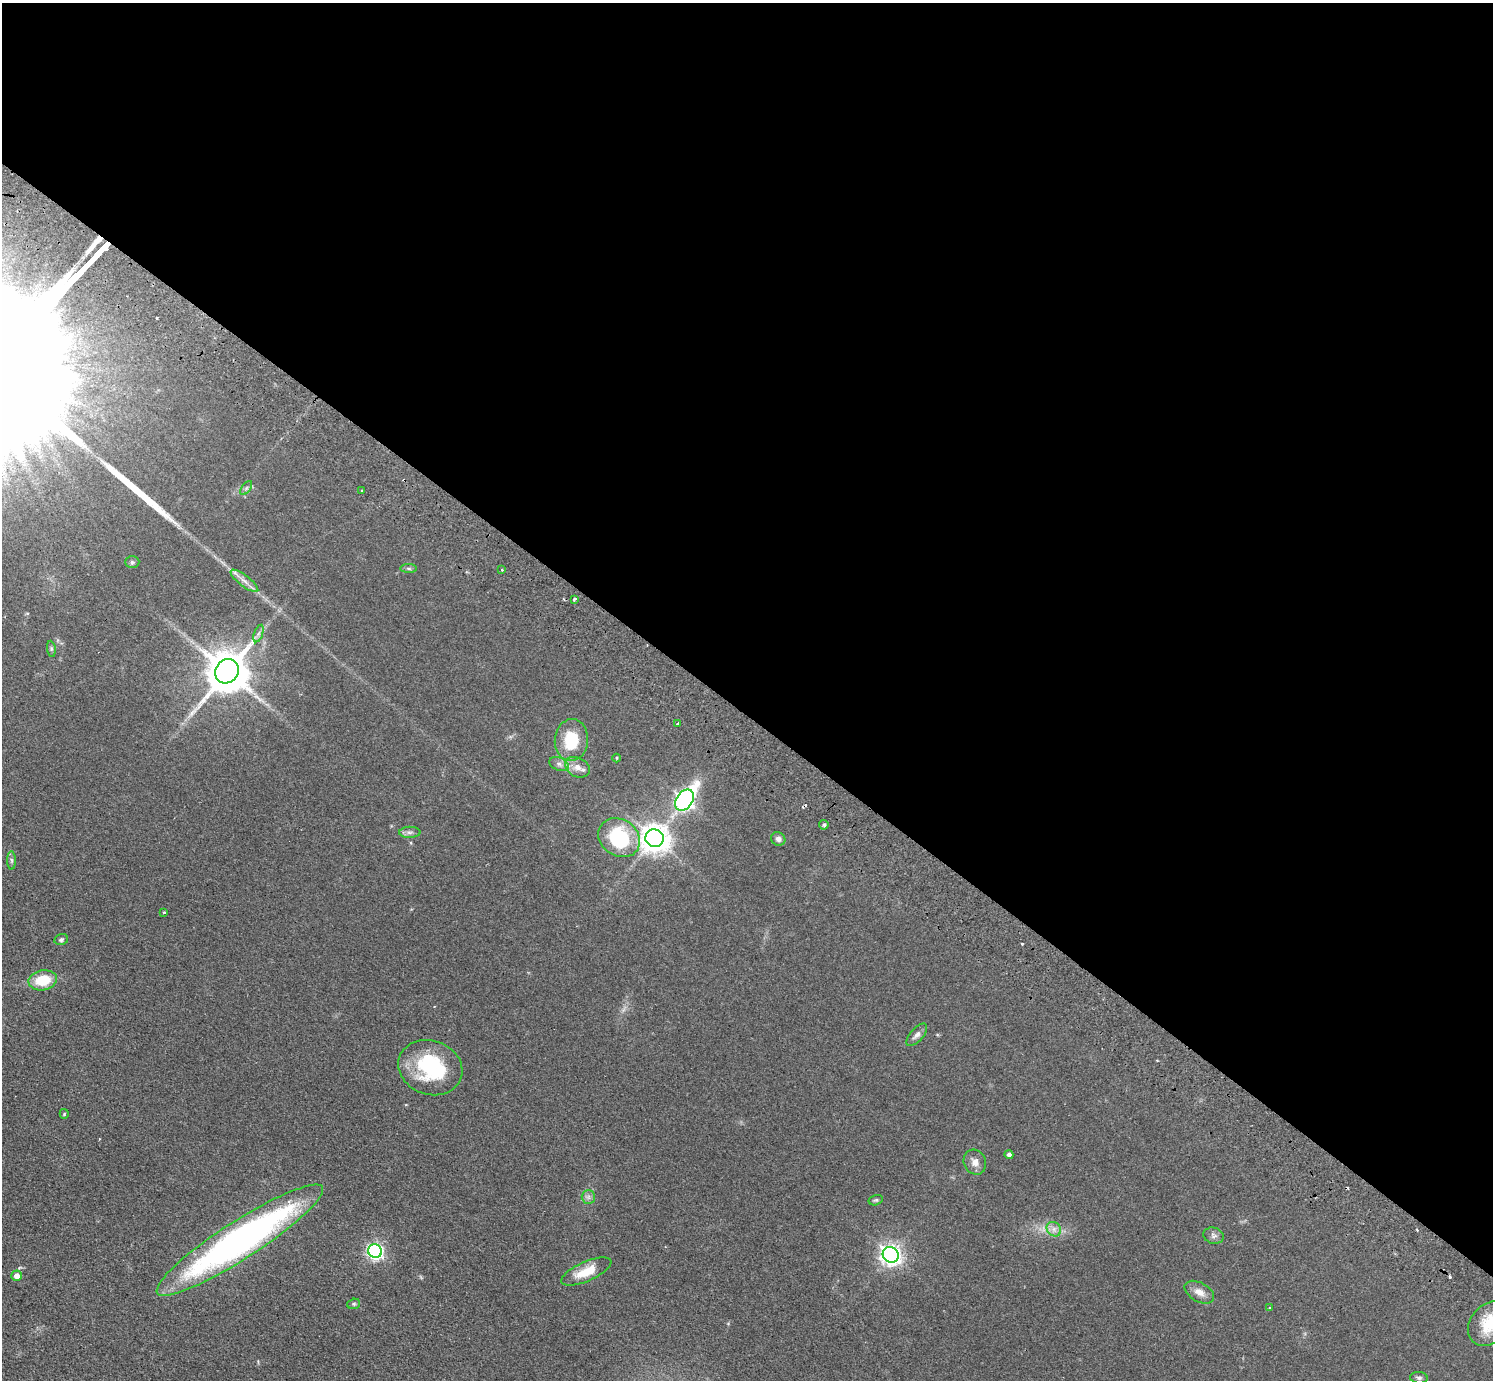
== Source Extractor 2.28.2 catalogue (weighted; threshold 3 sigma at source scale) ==
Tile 3 of 4 x 4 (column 3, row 1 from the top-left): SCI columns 3022-4512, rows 4336-5713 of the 6042 x 6058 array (HDU 1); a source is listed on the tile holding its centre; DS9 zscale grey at full resolution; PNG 1495 x 1382 px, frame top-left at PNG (2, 3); each listed source drawn as its Kron ellipse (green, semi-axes under 4 px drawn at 4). Shown black and unused: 52% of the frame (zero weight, under 2 of 3 exposures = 3% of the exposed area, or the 3 px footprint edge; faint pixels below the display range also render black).
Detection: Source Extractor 2.28.2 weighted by HDU 2 'WHT'; one run over the whole footprint, this tile lists its part. Background 0.0829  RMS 0.0076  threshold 0.0344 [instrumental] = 3 sigma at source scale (4.5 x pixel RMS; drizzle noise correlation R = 1.50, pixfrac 1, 0.05/0.05 arcsec/px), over >= 5 px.
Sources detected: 53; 1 too faint to see at this stretch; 1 inside a brighter object's white glare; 6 cosmic-ray / hot-pixel residue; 1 long thin detection or spike segment (spike, bleed or trail) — neither listed nor drawn; the other 44 listed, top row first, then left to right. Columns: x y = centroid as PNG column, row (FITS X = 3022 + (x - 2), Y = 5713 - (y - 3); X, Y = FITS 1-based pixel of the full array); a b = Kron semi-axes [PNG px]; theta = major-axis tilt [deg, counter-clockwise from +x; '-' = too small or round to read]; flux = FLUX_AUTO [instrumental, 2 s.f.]
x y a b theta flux
246 488 8 4 53 1.5
362 491 3 3 - 2.2
132 562 7 6 - 1.6
409 568 8 4 -1 1.4
502 570 4 3 - 0.71
244 581 17 5 -37 4.8
574 599 4 3 - 5.2
258 633 9 4 71 2.1
51 649 8 4 -82 1.3
227 671 13 11 53 2900
678 723 3 3 - 1.8
571 740 21 16 86 29
617 758 4 3 - 0.55
559 764 10 6 -21 3.1
577 767 13 9 -29 6.8
684 800 11 8 55 290
824 825 5 4 - 1.5
410 832 11 5 1 2.6
619 838 22 18 -34 60
654 838 9 9 - 990
778 839 7 6 - 3.2
11 860 9 4 -89 1.6
164 912 3 3 - 0.95
61 939 7 5 16 1.8
43 980 14 10 10 22
917 1035 14 6 49 3.5
430 1068 33 27 -20 58
64 1114 5 4 - 0.87
1009 1155 4 4 - 2.4
975 1162 13 11 -64 5.5
588 1197 7 6 - 2.4
876 1200 7 5 15 1.3
1054 1229 8 6 -46 3.5
1213 1236 10 8 -16 2.8
240 1240 98 19 33 310
375 1251 7 6 - 220
891 1255 8 7 - 430
586 1271 27 9 24 17
16 1276 5 5 - 5.3
1199 1292 16 9 -29 6.3
354 1304 6 5 - 1.4
1269 1308 3 2 - 0.69
1490 1323 25 19 46 24
1419 1378 9 5 -6 2
Isophote crosses this tile's border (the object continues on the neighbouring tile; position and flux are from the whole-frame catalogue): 1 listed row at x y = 1490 1323
Unlisted compact peaks at least as high as the median listed source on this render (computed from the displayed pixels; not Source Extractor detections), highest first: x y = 1022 944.